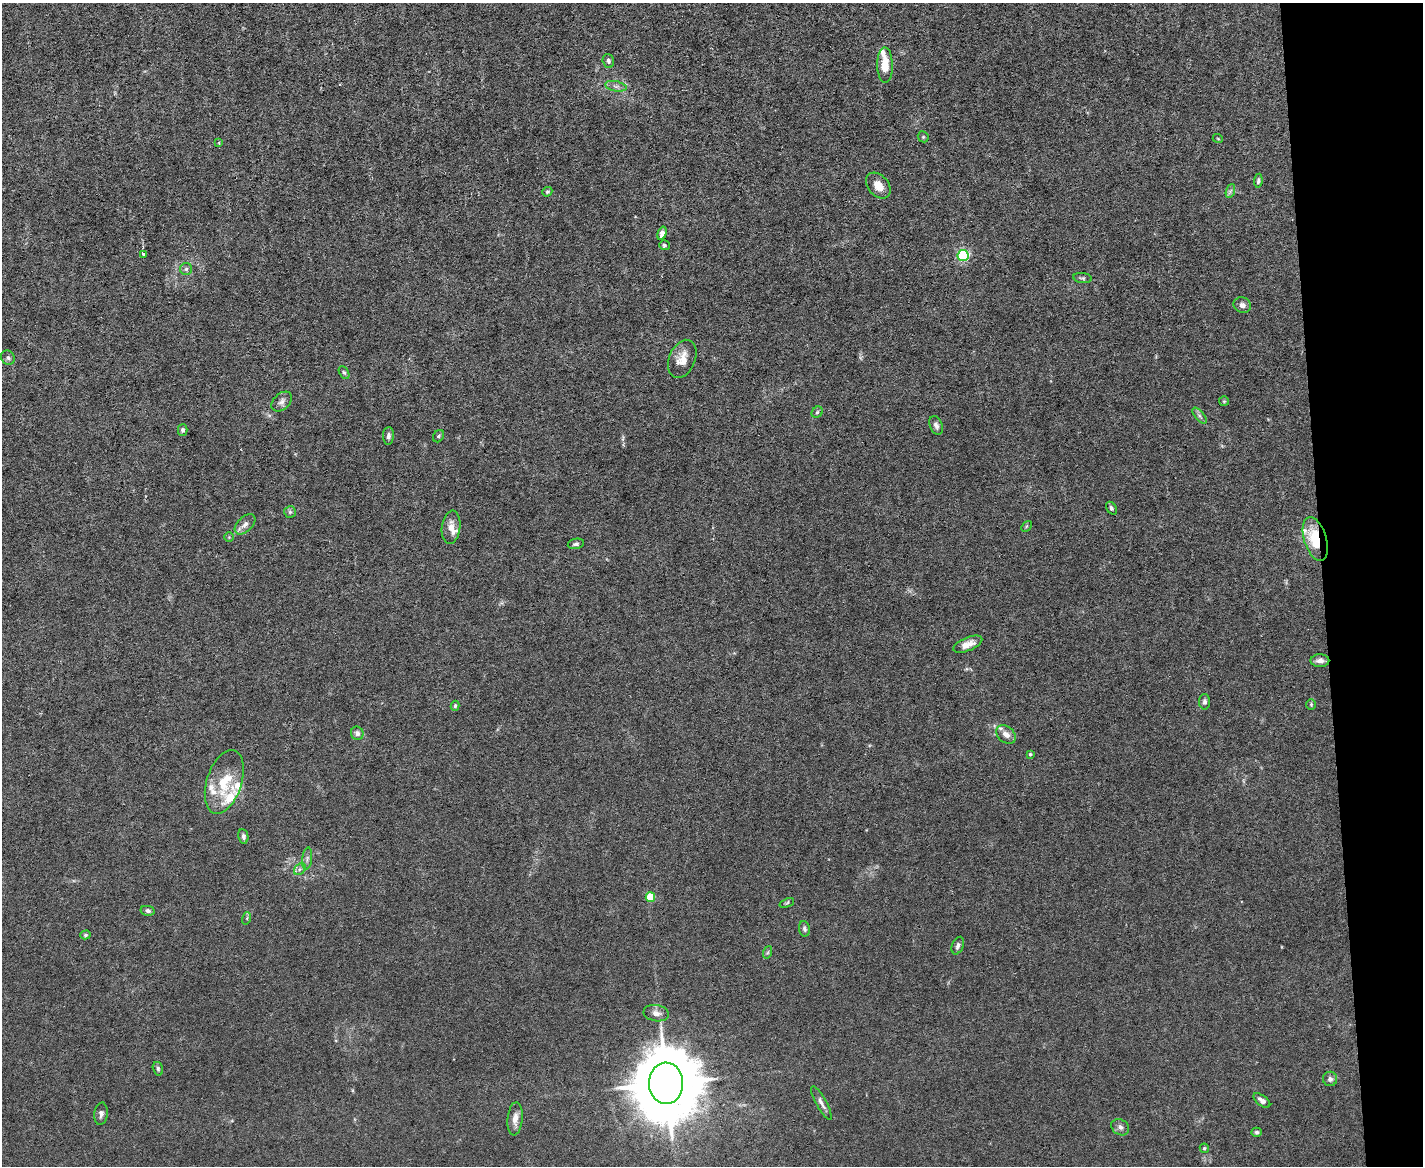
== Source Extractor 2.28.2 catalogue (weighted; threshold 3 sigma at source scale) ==
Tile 9 of 3 x 4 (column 3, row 3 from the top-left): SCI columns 3082-4502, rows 1165-2328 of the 4630 x 4656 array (HDU 1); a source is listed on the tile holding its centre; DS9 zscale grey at full resolution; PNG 1425 x 1168 px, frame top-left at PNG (2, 3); each listed source drawn as its Kron ellipse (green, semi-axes under 4 px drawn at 4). Shown black and unused: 7% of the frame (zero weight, under 3 of 6 exposures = <1% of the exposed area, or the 3 px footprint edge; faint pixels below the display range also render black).
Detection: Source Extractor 2.28.2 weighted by HDU 2 'WHT'; one run over the whole footprint, this tile lists its part. Background 0.0197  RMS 0.0027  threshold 0.0112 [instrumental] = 3 sigma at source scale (4.09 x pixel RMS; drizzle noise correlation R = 1.36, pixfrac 0.8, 0.05/0.05 arcsec/px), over >= 5 px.
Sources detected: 74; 7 inside a brighter listed object's ellipse — not listed separately; the other 67 listed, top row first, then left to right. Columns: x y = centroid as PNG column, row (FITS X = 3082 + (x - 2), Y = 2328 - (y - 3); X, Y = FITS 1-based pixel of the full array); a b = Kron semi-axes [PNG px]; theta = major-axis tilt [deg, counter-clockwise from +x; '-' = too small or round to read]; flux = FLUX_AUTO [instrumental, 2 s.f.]
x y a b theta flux
608 61 7 5 -73 0.74
885 65 18 7 -89 5.4
616 86 11 5 -11 0.9
923 137 6 5 - 0.4
1218 139 5 3 - 0.23
219 143 4 4 - 0.25
1258 181 7 4 83 0.64
878 186 15 10 -48 3
1230 191 7 4 71 0.59
547 192 5 4 - 0.42
662 233 7 4 73 1.5
664 245 5 5 - 0.44
143 254 3 3 - 0.6
963 256 5 5 - 34
186 269 6 6 - 0.61
1082 278 9 5 -9 0.53
1242 305 9 7 -23 1.2
8 358 7 6 - 0.68
682 359 20 13 67 3.8
344 372 7 4 -61 0.47
1224 401 5 5 - 0.35
282 402 12 8 43 1.2
817 412 6 5 - 0.46
1199 416 9 4 -51 0.72
936 425 9 6 -67 0.96
183 430 5 5 - 0.74
388 436 9 5 88 0.87
439 436 6 5 - 0.49
1111 508 7 4 -58 0.58
290 512 6 6 - 0.54
245 524 12 7 44 1.5
1026 526 6 4 46 0.28
451 527 17 9 83 2.5
229 537 5 5 - 0.32
1315 539 23 11 -73 10
576 544 8 5 11 0.68
968 644 15 6 22 2.2
1320 661 9 6 0 1.5
1205 702 8 5 -90 0.73
1311 704 5 4 - 0.36
455 706 5 3 - 0.36
357 733 7 6 - 1.1
1006 734 11 8 -40 2.1
1030 754 3 3 - 0.41
224 782 33 17 72 9.4
243 836 7 5 -81 0.81
307 859 11 5 83 0.82
300 869 6 5 - 0.64
650 897 5 5 - 9.1
787 903 7 4 23 0.39
148 911 7 4 -11 0.71
247 918 6 4 73 0.33
804 929 8 5 -82 0.66
85 935 5 4 - 0.38
958 946 9 5 69 0.91
768 952 6 4 71 0.4
656 1013 13 8 -9 1.6
158 1069 7 5 -75 0.5
1330 1079 7 7 - 0.96
666 1083 21 17 89 2600
1262 1100 10 5 -38 1.3
821 1103 19 5 -62 1.3
101 1114 11 6 84 0.96
515 1119 16 7 85 2.4
1120 1127 9 7 -34 1
1257 1132 5 4 - 0.56
1204 1148 5 4 - 0.44
Overlapping masked pixels (flux is a lower limit): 1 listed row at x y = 1315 539